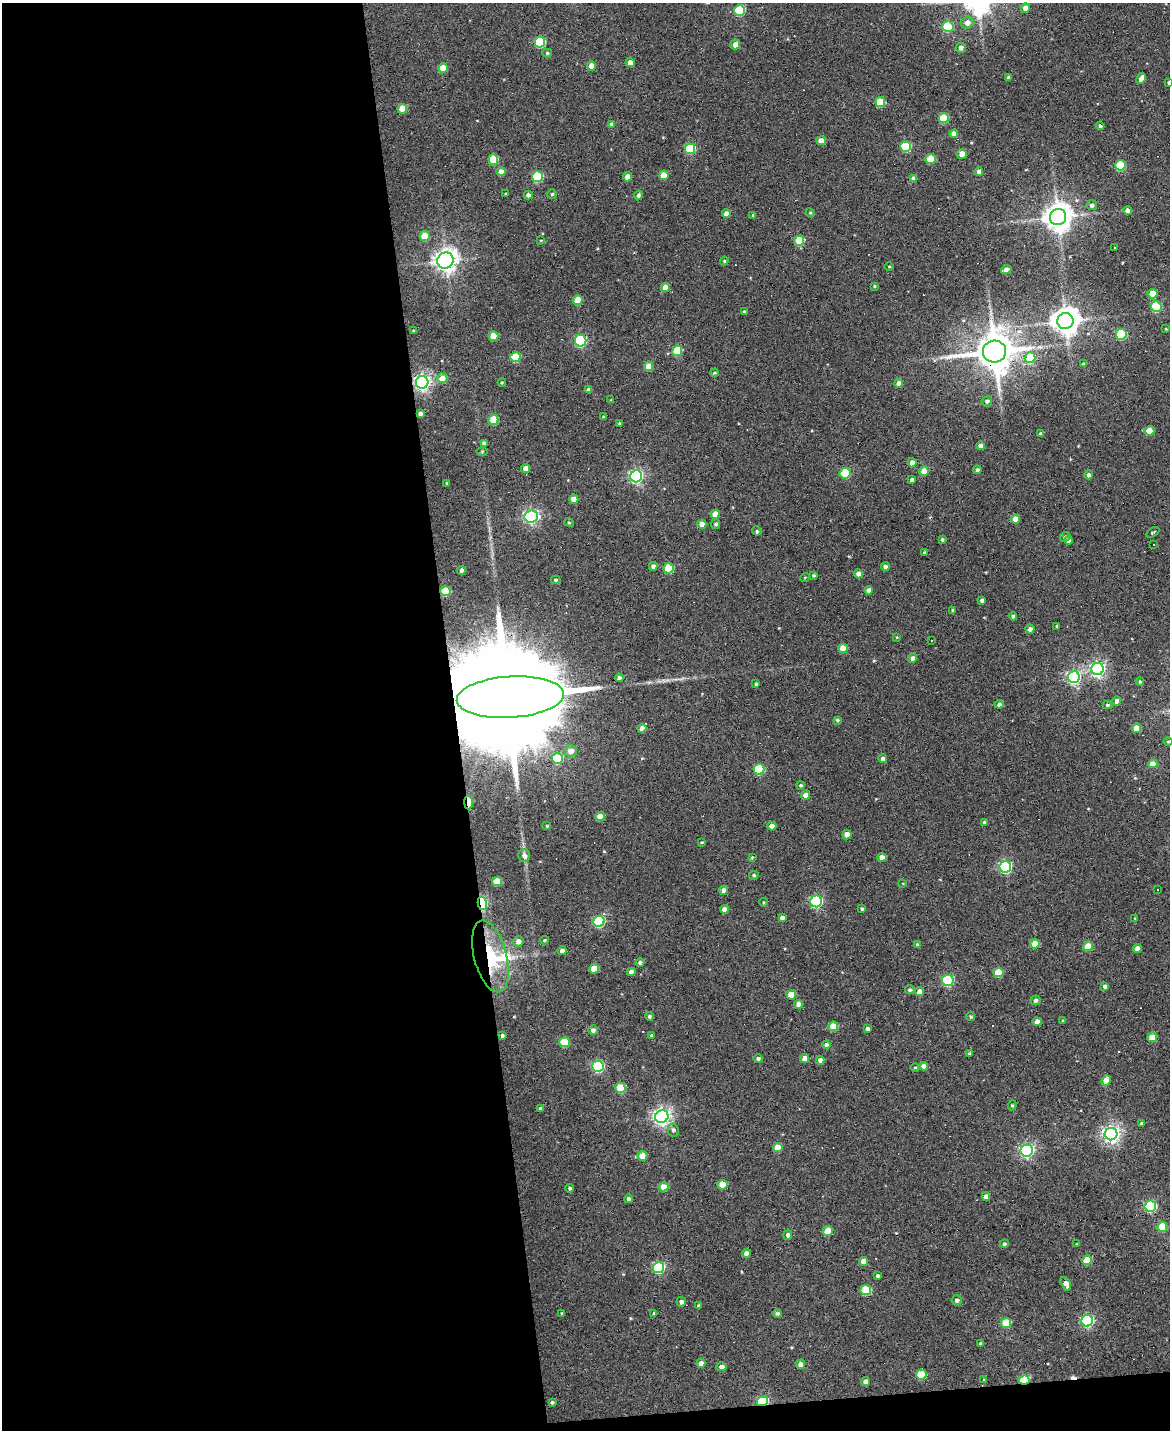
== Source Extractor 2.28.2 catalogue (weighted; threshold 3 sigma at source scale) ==
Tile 9 of 4 x 3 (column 1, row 3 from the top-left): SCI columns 1-1168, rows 131-1558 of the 4673 x 4652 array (HDU 1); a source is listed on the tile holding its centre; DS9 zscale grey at full resolution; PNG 1172 x 1432 px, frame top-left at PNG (2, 3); each listed source drawn as its Kron ellipse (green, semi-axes under 4 px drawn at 4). Shown black and unused: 40% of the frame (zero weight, under 3 of 6 exposures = <1% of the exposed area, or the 3 px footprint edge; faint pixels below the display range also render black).
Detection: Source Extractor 2.28.2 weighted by HDU 2 'WHT'; one run over the whole footprint, this tile lists its part. Background 0.137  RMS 0.0091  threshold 0.0372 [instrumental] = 3 sigma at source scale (4.09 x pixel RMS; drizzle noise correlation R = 1.36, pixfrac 0.8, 0.05/0.05 arcsec/px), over >= 5 px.
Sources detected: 276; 1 inside a brighter object's white glare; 17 cosmic-ray / hot-pixel residue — neither listed nor drawn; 1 inside a brighter listed object's ellipse — not listed separately; the other 257 listed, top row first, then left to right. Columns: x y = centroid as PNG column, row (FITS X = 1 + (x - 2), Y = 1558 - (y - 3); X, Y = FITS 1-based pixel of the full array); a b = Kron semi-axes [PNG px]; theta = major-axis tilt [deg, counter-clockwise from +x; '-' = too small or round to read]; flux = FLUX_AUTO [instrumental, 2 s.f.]
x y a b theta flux
1025 8 4 4 - 5
740 10 5 5 - 50
967 23 6 6 - 5.2
948 26 5 5 - 44
540 42 5 5 - 59
735 44 5 4 - 5.7
961 48 5 4 - 3.6
547 53 5 4 - 1.3
630 63 4 4 - 5.3
591 66 5 4 - 8.6
443 68 5 4 - 15
1008 77 3 3 - 1.3
1141 78 6 4 61 4.6
1169 83 3 3 - 1.4
880 102 5 5 - 24
402 109 5 5 - 13
944 118 5 5 - 27
612 125 4 4 - 4
1100 126 4 4 - 2.2
954 134 4 4 - 4.4
821 141 4 4 - 8.6
906 147 5 5 - 45
690 149 5 5 - 47
962 154 5 5 - 8
493 159 5 5 - 30
930 159 5 5 - 23
1120 165 5 5 - 42
501 172 4 4 - 6.7
979 172 4 4 - 3.6
664 175 5 4 - 12
537 177 5 5 - 53
628 177 4 4 - 7.4
914 179 4 4 - 6.8
506 194 3 3 - 1
552 194 5 4 - 1.3
528 195 4 4 - 2.9
638 195 5 4 - 1.7
1092 205 5 5 - 1.9
1127 210 4 4 - 3.8
810 213 5 4 - 1.1
726 214 4 4 - 4.9
753 215 4 3 - 1.2
1058 217 8 8 - 1100
424 236 5 5 - 17
541 240 3 2 - 0.63
799 241 5 5 - 33
1115 248 3 2 - 0.86
445 261 8 8 - 560
724 261 4 4 - 0.92
889 267 4 3 - 0.72
1006 270 5 4 - 6.5
874 286 4 3 - 0.82
665 287 4 4 - 10
1152 294 5 5 - 18
578 300 5 4 - 20
1156 307 5 5 - 46
744 311 3 3 - 0.67
1065 321 8 8 - 1000
1166 329 4 3 - 0.64
413 330 3 3 - 0.85
1121 334 5 5 - 50
493 336 5 5 - 17
581 341 6 5 - 100
677 351 5 5 - 31
994 351 11 11 - 2700
515 357 5 5 - 32
1030 358 5 5 - 29
1083 364 4 3 - 1.1
649 366 4 4 - 12
715 373 4 3 - 1.1
442 378 5 5 - 12
422 382 6 6 - 300
502 382 4 3 - 0.8
899 383 4 4 - 5.7
589 390 4 4 - 3.6
611 400 4 4 - 0.7
987 401 5 5 - 2
420 414 4 4 - 2.6
603 417 4 3 - 0.78
493 420 5 5 - 28
619 423 4 4 - 1.1
1149 431 5 4 - 19
1041 434 4 4 - 2.7
484 443 4 4 - 2.3
981 446 4 4 - 4.1
482 452 5 4 - 0.81
912 463 5 4 - 4.3
526 468 4 4 - 7.5
977 470 4 4 - 1.9
924 471 5 4 - 10
845 473 5 5 - 47
1089 475 4 4 - 3
636 476 6 6 - 180
912 480 4 3 - 2.4
447 483 4 3 - 1.1
574 499 4 4 - 11
715 514 4 4 - 9.4
531 516 7 6 - 200
1015 519 4 4 - 7.9
569 522 5 4 - 0.99
702 524 4 4 - 5.6
716 524 5 4 - 1.9
757 531 5 4 - 1.2
1153 532 7 3 31 1
1065 537 5 4 - 1.8
942 539 4 3 - 1.3
1069 540 4 4 - 3.7
1154 544 3 3 - 1.8
924 552 3 3 - 0.63
653 566 4 4 - 3.4
885 567 4 4 - 3.3
669 568 5 5 - 37
462 570 4 4 - 2.7
858 574 4 4 - 5.7
814 575 4 3 - 1.4
805 577 5 3 - 0.65
555 580 5 4 - 1.2
869 590 4 4 - 3.7
445 591 5 5 - 31
982 600 4 3 - 2.2
952 610 3 2 - 0.94
1013 616 4 4 - 2.1
1057 626 3 3 - 1.4
1030 629 4 4 - 3
897 637 4 3 - 0.8
931 640 3 3 - 2
843 648 5 4 - 14
913 658 5 4 - 5.4
1098 669 6 6 - 230
1074 677 6 6 - 170
619 678 4 3 - 2.5
1140 681 4 3 - 1.1
756 684 4 3 - 1.1
510 697 54 20 4 46000
1117 701 4 4 - 5.5
999 704 4 4 - 2.2
1107 705 5 4 - 1.4
837 720 4 3 - 1.5
642 728 4 4 - 8.1
1136 728 4 4 - 9.8
1168 742 5 3 - 0.8
571 751 6 6 - 7.6
557 759 5 5 - 42
883 759 4 4 - 3.5
1153 764 4 4 - 11
759 769 5 5 - 53
801 785 4 4 - 1.4
805 795 4 4 - 5.3
469 802 7 4 88 14
600 816 4 4 - 10
984 822 3 3 - 1.5
547 826 4 3 - 0.78
772 826 4 4 - 7.1
847 835 5 4 - 9.3
702 842 3 2 - 0.82
524 856 6 5 - 3.5
752 857 4 3 - 0.86
882 857 4 4 - 6.7
1005 867 6 5 - 120
754 875 5 4 - 1.2
497 881 5 4 - 21
903 883 4 3 - 0.66
1158 889 3 2 - 0.79
724 890 4 4 - 4.5
816 901 6 6 - 120
763 902 4 3 - 0.79
482 903 7 4 -79 99
724 909 4 4 - 5.7
862 909 3 3 - 1.3
782 918 4 4 - 3
1135 918 3 2 - 0.59
599 922 6 5 - 74
544 940 4 3 - 0.96
518 941 5 5 - 4.6
1035 944 5 4 - 15
917 945 4 3 - 1.6
1088 946 5 4 - 17
1137 948 4 4 - 5.1
562 951 4 4 - 3.1
490 956 37 16 -75 50
640 962 4 4 - 2.2
594 969 5 4 - 15
631 972 4 4 - 3.9
998 972 5 4 - 26
948 980 6 5 - 75
1105 986 4 3 - 2.8
910 990 5 4 - 1.6
920 992 4 4 - 7.3
791 995 5 4 - 12
1035 1000 5 4 - 2
799 1004 4 4 - 5.6
649 1016 4 4 - 1.5
971 1017 4 4 - 1.5
1063 1020 4 3 - 0.83
1037 1022 4 4 - 7.1
833 1026 5 4 - 20
868 1029 4 3 - 2.5
593 1030 5 5 - 3
502 1035 4 4 - 1.7
651 1036 4 4 - 1.1
1152 1037 5 5 - 15
564 1042 5 5 - 35
826 1045 4 4 - 2.5
969 1053 4 3 - 1.1
804 1058 4 4 - 6.8
758 1059 4 4 - 1.9
820 1060 4 4 - 4.5
598 1066 6 5 - 86
924 1066 4 4 - 5.5
915 1067 4 3 - 0.85
1106 1081 5 4 - 10
620 1088 5 5 - 29
1012 1105 5 4 - 1.1
540 1109 4 4 - 2.1
662 1117 7 6 - 340
1142 1123 4 4 - 1.6
673 1130 6 5 - 2.6
1111 1134 6 6 - 340
778 1147 5 4 - 12
1027 1151 6 6 - 180
642 1156 5 5 - 11
723 1185 5 5 - 20
663 1187 5 4 - 17
570 1188 4 4 - 1.6
986 1197 4 4 - 5
628 1199 4 4 - 2.5
1150 1206 6 5 - 89
1162 1227 5 5 - 24
828 1231 5 4 - 15
788 1235 5 4 - 2.2
1004 1244 4 4 - 1.7
1076 1244 3 3 - 0.71
746 1253 4 4 - 3.7
1087 1260 5 5 - 19
864 1261 4 4 - 8.3
658 1268 6 5 - 80
877 1276 4 3 - 2
1066 1284 7 4 -62 4.9
866 1290 5 5 - 39
957 1300 5 5 - 2.5
681 1302 5 4 - 2.9
699 1306 3 3 - 1.7
561 1313 4 3 - 0.73
654 1313 4 4 - 1.6
777 1313 4 4 - 2.3
1087 1321 6 5 - 120
1006 1323 5 5 - 27
980 1344 4 3 - 1.7
701 1363 4 4 - 4.9
801 1364 5 4 - 4.7
721 1367 5 4 - 4.4
921 1374 5 5 - 29
984 1380 4 3 - 0.89
1024 1380 5 4 - 30
866 1381 4 4 - 4.4
763 1401 5 4 - 70
552 1402 4 3 - 1.5
Overlapping masked pixels (flux is a lower limit): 8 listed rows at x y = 422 382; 420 414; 510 697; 469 802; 482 903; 490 956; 1024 1380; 763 1401
Isophote crosses this tile's border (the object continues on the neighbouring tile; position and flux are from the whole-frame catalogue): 1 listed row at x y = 1169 83